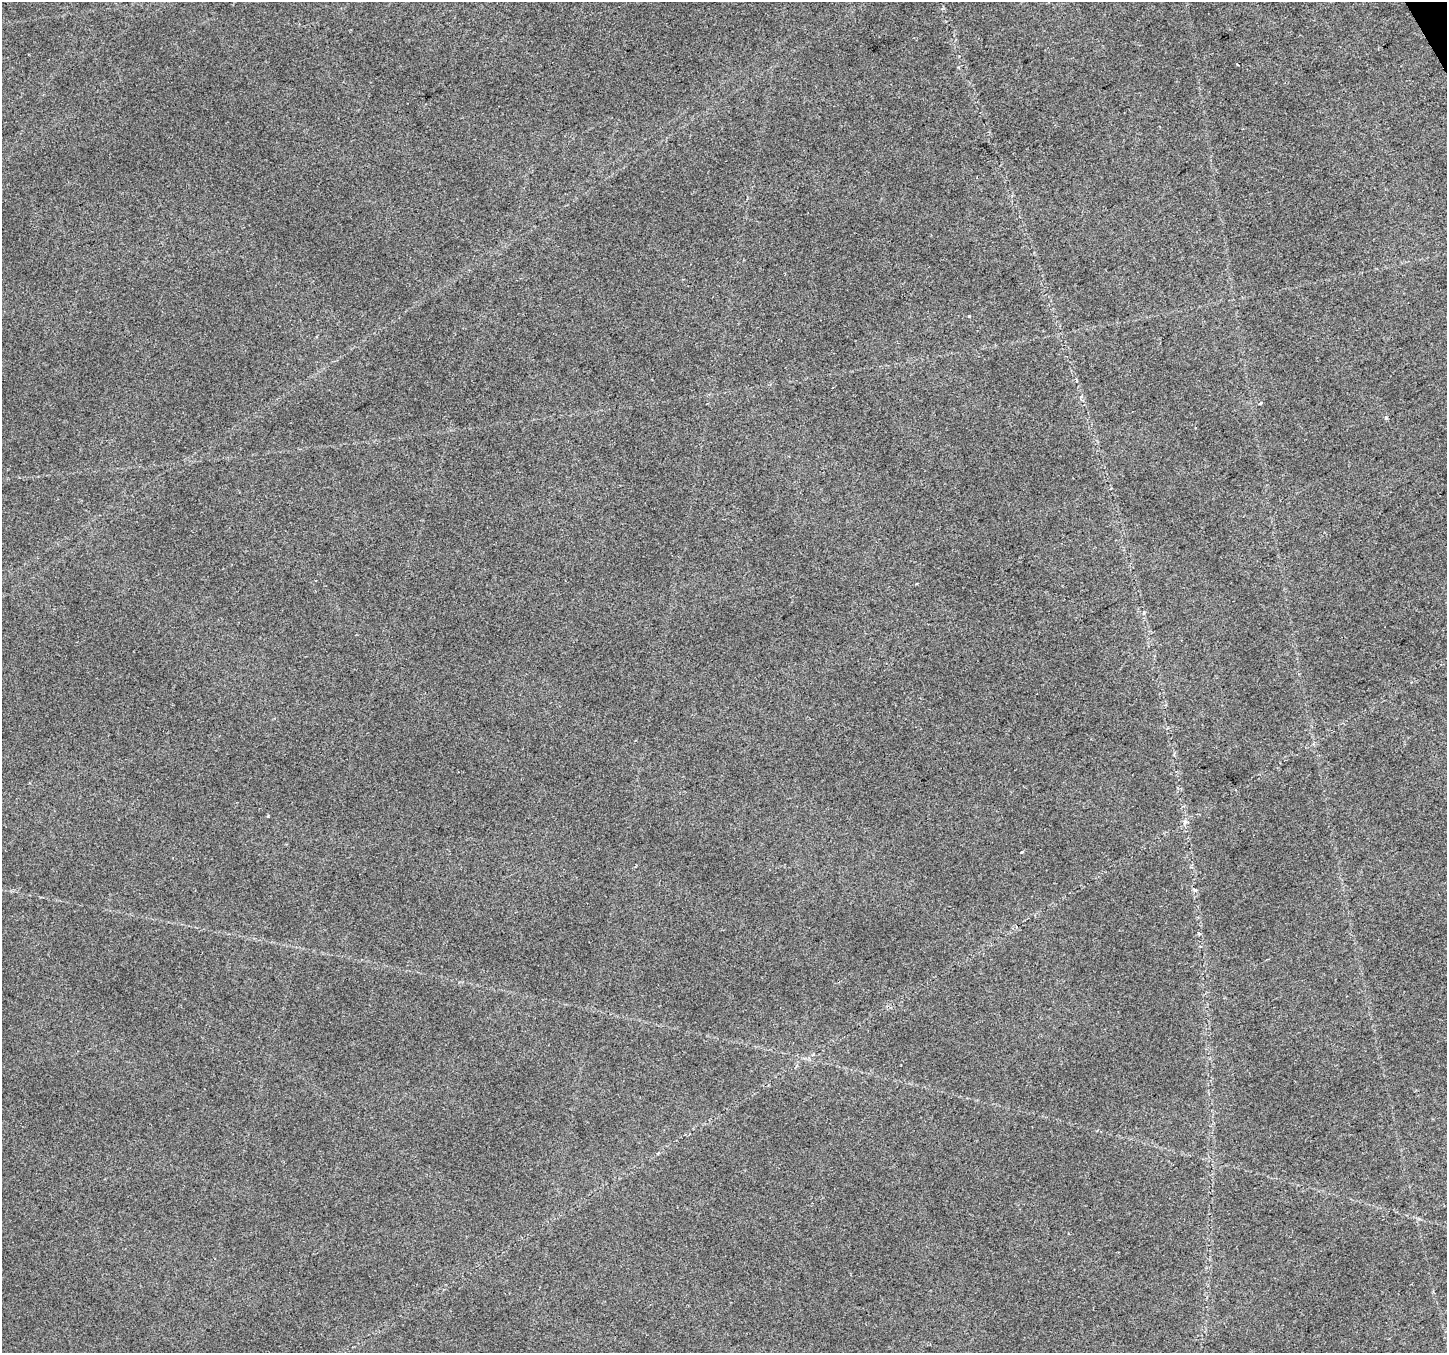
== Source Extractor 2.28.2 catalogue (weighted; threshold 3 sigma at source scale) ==
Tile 10 of 4 x 4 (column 2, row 3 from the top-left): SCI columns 1448-2892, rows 1514-2864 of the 5783 x 5668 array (HDU 1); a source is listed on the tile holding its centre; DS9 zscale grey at full resolution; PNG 1449 x 1355 px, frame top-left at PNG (2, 2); no overlay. Shown black and unused: <1% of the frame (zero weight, under 2 of 3 exposures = <1% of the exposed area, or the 3 px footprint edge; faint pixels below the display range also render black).
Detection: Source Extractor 2.28.2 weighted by HDU 2 'WHT'; one run over the whole footprint, this tile lists its part. Background 0.0539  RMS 0.0093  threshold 0.0421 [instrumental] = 3 sigma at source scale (4.5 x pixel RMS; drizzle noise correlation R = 1.50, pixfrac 1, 0.0396/0.0396 arcsec/px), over >= 5 px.
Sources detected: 7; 1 cosmic-ray / hot-pixel residue — not listed; the other 6 listed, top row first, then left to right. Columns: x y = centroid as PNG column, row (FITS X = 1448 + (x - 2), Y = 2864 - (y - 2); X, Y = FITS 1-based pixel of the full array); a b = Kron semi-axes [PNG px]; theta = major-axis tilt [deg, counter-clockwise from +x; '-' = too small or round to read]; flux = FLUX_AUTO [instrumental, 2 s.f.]
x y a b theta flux
969 316 3 3 - 0.98
1261 403 4 3 - 3.5
1386 418 4 4 - 1.5
268 815 3 3 - 1.1
1185 822 7 5 49 2.3
1021 852 3 3 - 2.1